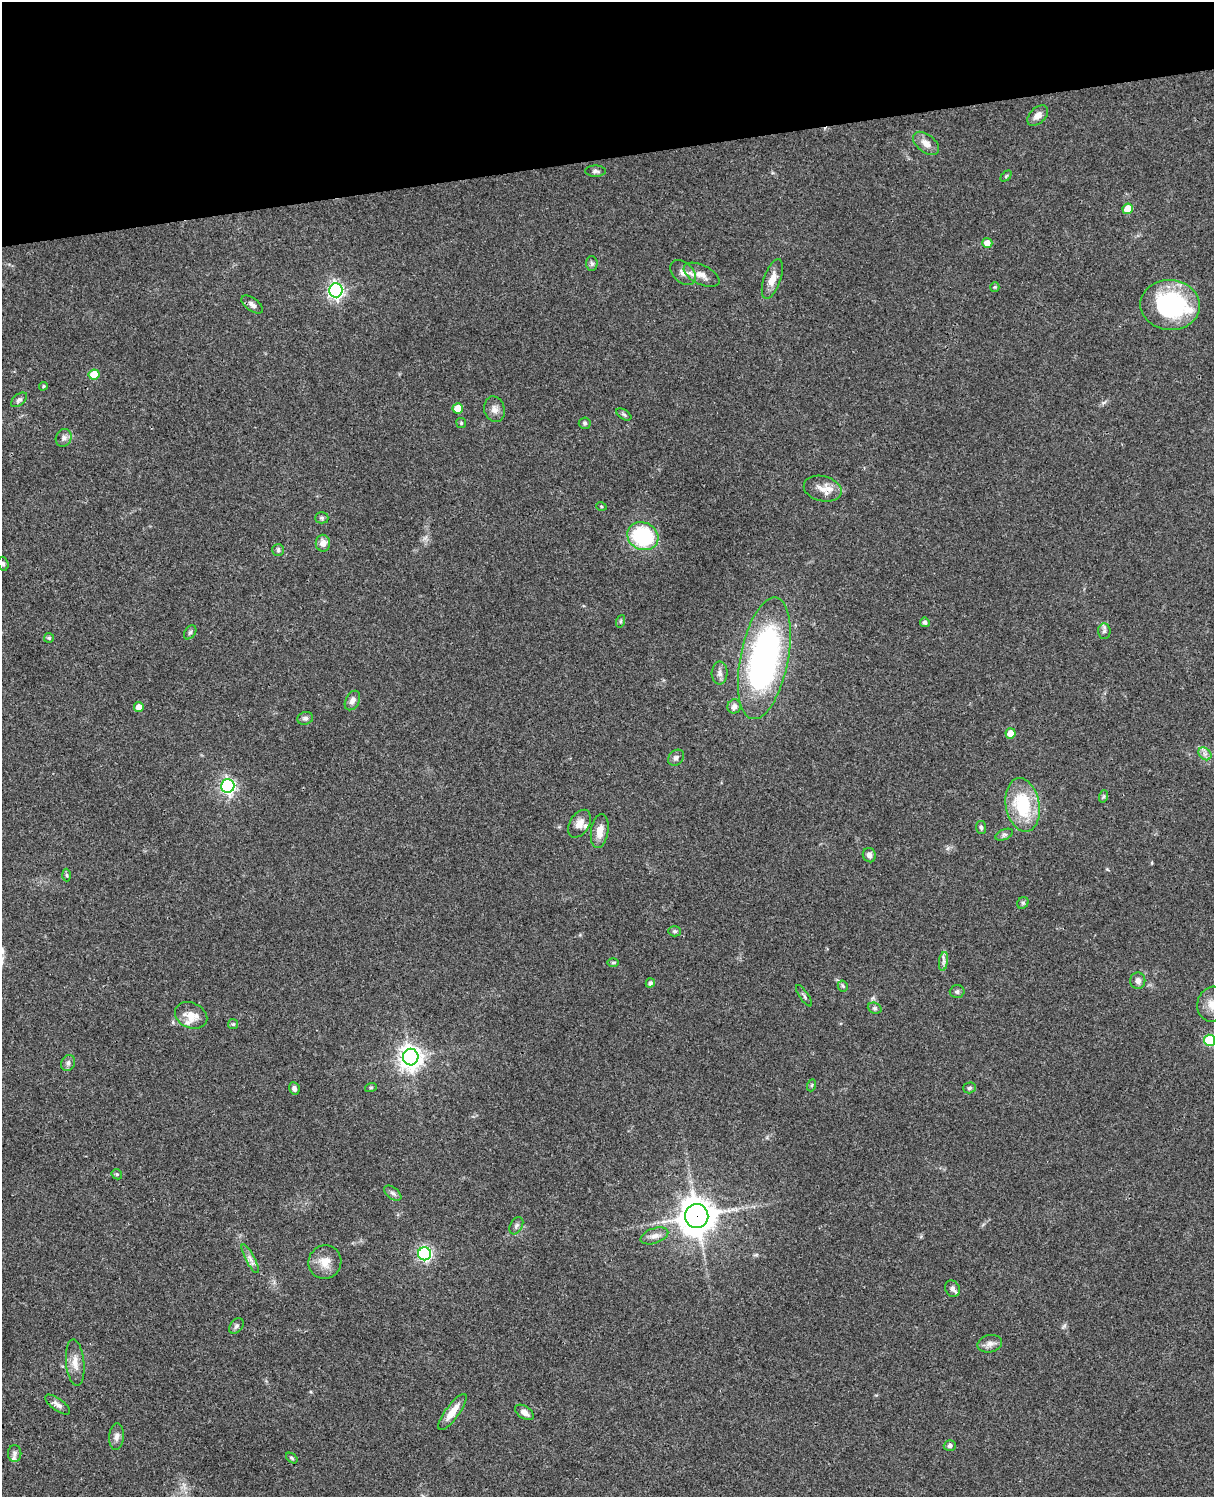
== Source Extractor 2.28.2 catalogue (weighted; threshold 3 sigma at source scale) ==
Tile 3 of 4 x 3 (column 3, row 1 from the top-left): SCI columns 2544-3755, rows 3267-4761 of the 5084 x 4925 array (HDU 1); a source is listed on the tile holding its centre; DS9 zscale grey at full resolution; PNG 1216 x 1499 px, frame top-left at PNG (2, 2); each listed source drawn as its Kron ellipse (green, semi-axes under 4 px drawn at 4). Shown black and unused: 10% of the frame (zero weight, under 3 of 4 exposures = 6% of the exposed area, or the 3 px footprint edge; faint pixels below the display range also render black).
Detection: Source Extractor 2.28.2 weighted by HDU 2 'WHT'; one run over the whole footprint, this tile lists its part. Background 0.0756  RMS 0.0058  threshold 0.0261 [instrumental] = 3 sigma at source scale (4.5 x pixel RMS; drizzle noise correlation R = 1.50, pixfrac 1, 0.05/0.05 arcsec/px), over >= 5 px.
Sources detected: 96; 4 inside a brighter listed object's ellipse — not listed separately; the other 92 listed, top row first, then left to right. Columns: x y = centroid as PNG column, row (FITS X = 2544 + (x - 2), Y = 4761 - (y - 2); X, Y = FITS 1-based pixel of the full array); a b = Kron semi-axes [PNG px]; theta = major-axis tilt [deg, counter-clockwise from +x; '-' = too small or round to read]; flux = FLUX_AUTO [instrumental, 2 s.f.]
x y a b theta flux
1038 116 12 7 44 3.8
926 143 15 8 -38 5
595 171 10 5 -1 1.6
1006 176 6 4 45 0.76
1128 209 5 5 - 11
987 243 5 5 - 4.5
592 263 7 5 -87 1.3
683 273 15 10 -43 4.1
701 275 19 9 -26 5.7
772 279 21 8 70 6.5
995 287 5 4 - 0.7
336 290 7 7 - 170
252 304 12 6 -36 2.5
1170 305 30 25 -4 66
94 374 5 5 - 15
43 386 4 3 - 0.63
19 400 9 5 40 1.5
458 408 5 5 - 10
494 409 13 10 -74 3.4
624 414 8 5 -34 1.2
461 423 5 5 - 0.76
585 423 6 5 - 1.2
64 438 9 7 63 2.2
823 489 19 12 -14 6.9
601 506 5 3 - 0.5
322 518 6 5 - 1.1
643 536 16 13 -24 46
323 543 8 7 - 4
278 550 6 6 - 1.1
3 564 7 5 -74 1.2
621 621 6 4 71 0.77
925 622 5 4 - 1.7
1104 631 8 6 -87 1.7
190 632 8 5 53 1.2
49 638 5 5 - 0.83
764 658 62 24 79 180
720 673 11 8 87 2.6
352 701 10 6 61 2.5
734 706 7 6 - 2.6
139 707 5 5 - 4.3
305 718 8 6 14 1.6
1010 733 5 5 - 7.2
1205 754 7 5 -44 2.1
676 758 9 7 43 2
228 786 7 6 - 160
1104 796 6 4 72 0.87
1023 805 27 17 -80 33
579 824 15 9 59 4.9
981 827 6 5 - 1.1
600 831 17 8 81 6
1004 835 9 5 23 1.4
869 855 7 6 - 2.3
67 875 6 4 -87 0.79
1023 903 6 5 - 0.93
675 931 6 5 - 1
943 961 9 4 81 1.8
613 963 6 4 1 0.75
1138 981 8 7 - 2.8
650 983 5 4 - 1.6
843 986 5 5 - 0.85
957 991 7 6 - 1.4
804 996 12 3 -55 1.1
1213 1004 17 15 75 8.6
875 1008 7 5 -21 1.1
191 1015 17 12 -23 7.4
233 1024 5 5 - 0.72
1210 1040 5 5 - 31
411 1057 8 8 - 470
68 1063 8 6 66 1.9
812 1085 6 4 70 0.74
371 1087 6 4 19 0.71
970 1088 6 5 - 1.3
294 1089 6 5 - 2.3
117 1174 5 4 - 0.78
393 1193 10 5 -38 1.6
697 1216 12 11 - 1100
516 1226 9 6 61 1.7
654 1236 14 7 18 3.5
425 1254 6 6 - 110
250 1259 16 4 -62 2.8
325 1262 17 16 - 8
952 1289 8 7 - 2.3
236 1326 9 6 52 1.5
990 1344 12 8 12 3.3
75 1363 23 9 -85 6.1
58 1405 15 6 -36 2.6
452 1412 22 7 53 7.4
524 1412 10 6 -34 3.6
116 1437 13 7 84 2.7
950 1446 6 5 - 1.5
15 1453 8 6 -90 1.7
292 1458 6 4 -37 0.87
Overlapping masked pixels (flux is a lower limit): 1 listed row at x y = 697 1216
Isophote crosses this tile's border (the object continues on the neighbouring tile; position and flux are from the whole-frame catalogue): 2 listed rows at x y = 1213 1004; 1210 1040